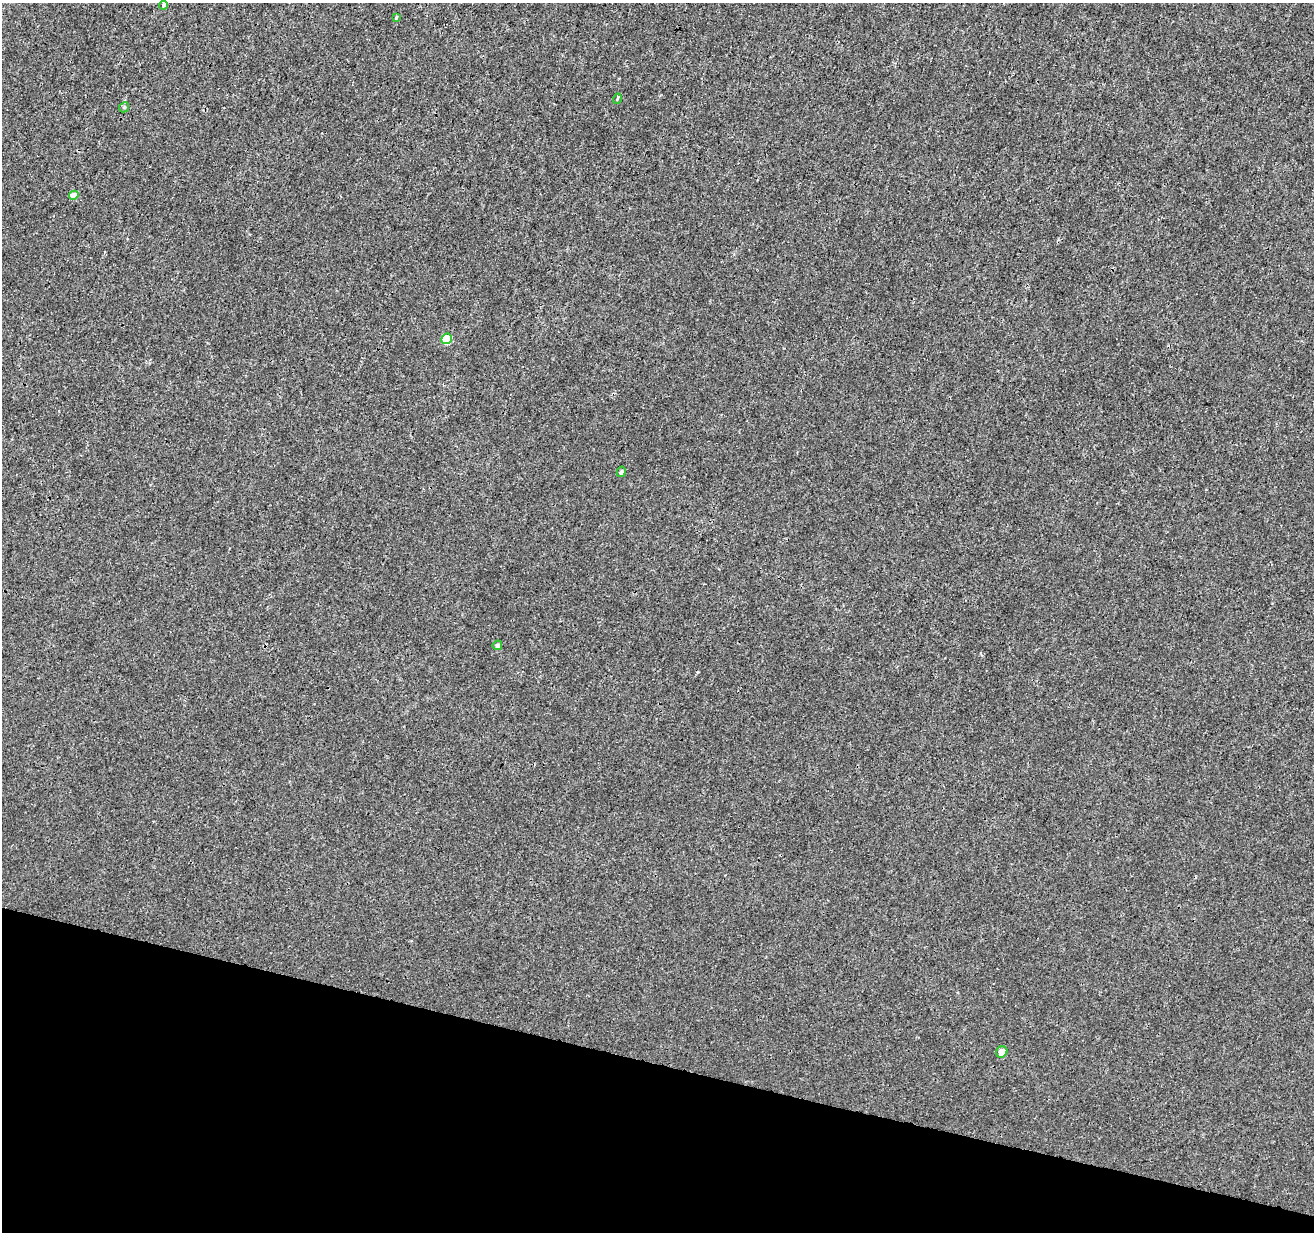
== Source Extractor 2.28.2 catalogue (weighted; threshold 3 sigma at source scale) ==
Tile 15 of 4 x 4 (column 3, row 4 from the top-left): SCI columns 2631-3942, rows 283-1512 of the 5253 x 5424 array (HDU 1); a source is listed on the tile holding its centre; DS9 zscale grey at full resolution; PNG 1316 x 1234 px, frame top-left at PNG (2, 3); each listed source drawn as its Kron ellipse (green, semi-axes under 4 px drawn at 4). Shown black and unused: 14% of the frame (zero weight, under 3 of 4 exposures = <1% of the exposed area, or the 3 px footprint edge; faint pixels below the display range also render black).
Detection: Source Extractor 2.28.2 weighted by HDU 2 'WHT'; one run over the whole footprint, this tile lists its part. Background -9.72e-05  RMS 0.0016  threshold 0.00738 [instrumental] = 3 sigma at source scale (4.5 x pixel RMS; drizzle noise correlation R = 1.50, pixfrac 1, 0.0396/0.0396 arcsec/px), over >= 5 px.
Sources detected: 10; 1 cosmic-ray / hot-pixel residue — neither listed nor drawn; the other 9 listed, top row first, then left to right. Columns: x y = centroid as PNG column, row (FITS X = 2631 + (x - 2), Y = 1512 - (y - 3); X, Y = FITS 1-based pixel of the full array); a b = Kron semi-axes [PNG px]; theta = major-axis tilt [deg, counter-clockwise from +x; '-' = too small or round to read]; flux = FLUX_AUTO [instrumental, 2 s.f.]
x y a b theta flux
163 5 4 4 - 0.2
396 17 4 3 - 0.19
617 99 5 3 - 0.15
124 107 5 4 - 0.23
74 195 5 4 - 2
447 339 5 5 - 5.8
621 472 5 4 - 0.32
497 645 5 4 - 0.37
1002 1052 6 5 - 1.7